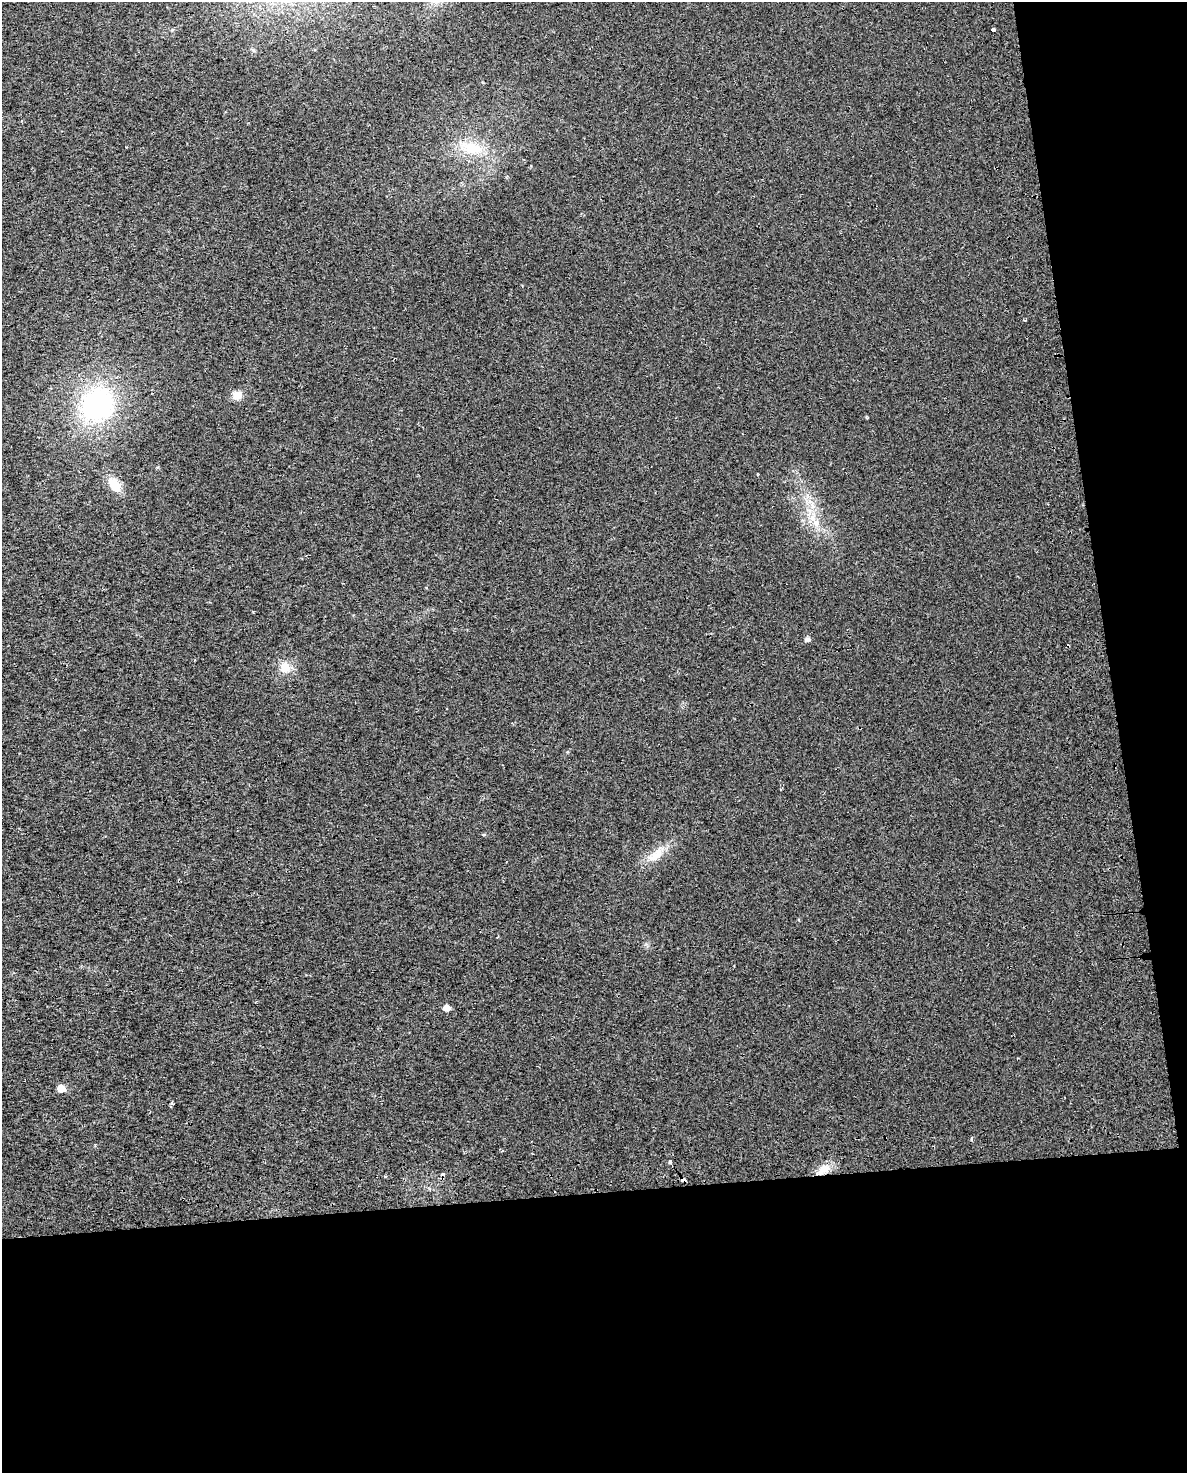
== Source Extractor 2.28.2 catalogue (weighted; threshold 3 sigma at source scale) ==
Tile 12 of 4 x 3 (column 4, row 3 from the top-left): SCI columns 3604-4788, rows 112-1582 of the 4835 x 4593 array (HDU 1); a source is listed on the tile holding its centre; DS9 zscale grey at full resolution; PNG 1189 x 1475 px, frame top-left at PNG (2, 2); no overlay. Shown black and unused: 25% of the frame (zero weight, under 2 of 3 exposures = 4% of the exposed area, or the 3 px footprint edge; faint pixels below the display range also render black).
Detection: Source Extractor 2.28.2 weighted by HDU 2 'WHT'; one run over the whole footprint, this tile lists its part. Background 0.0222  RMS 0.01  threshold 0.0457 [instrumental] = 3 sigma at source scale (4.5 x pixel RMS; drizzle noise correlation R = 1.50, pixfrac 1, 0.0396/0.0396 arcsec/px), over >= 5 px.
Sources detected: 21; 3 cosmic-ray / hot-pixel residue — not listed; the other 18 listed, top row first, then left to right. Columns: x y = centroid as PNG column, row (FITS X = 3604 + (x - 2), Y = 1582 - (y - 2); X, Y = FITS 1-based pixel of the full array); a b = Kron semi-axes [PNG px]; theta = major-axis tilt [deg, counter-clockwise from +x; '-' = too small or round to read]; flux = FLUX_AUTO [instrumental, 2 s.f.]
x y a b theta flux
993 30 4 3 - 11
253 50 6 4 -71 1.3
472 148 36 15 -16 33
237 395 11 10 - 8.7
97 404 37 33 54 150
114 484 18 11 -49 18
816 523 9 6 54 4.6
807 639 6 5 - 3.8
285 667 14 13 - 12
656 855 26 11 37 16
447 1008 7 6 - 5.6
61 1088 7 7 - 8.5
972 1139 4 3 - 2.6
502 1150 4 3 - 1.3
670 1162 3 3 - 6.7
824 1169 19 10 29 13
386 1176 3 3 - 1.1
683 1180 4 3 - 7.7
Overlapping masked pixels (flux is a lower limit): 1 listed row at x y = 683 1180
Unlisted compact peaks at least as high as the median listed source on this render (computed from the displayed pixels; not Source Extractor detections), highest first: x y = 484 835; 866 417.